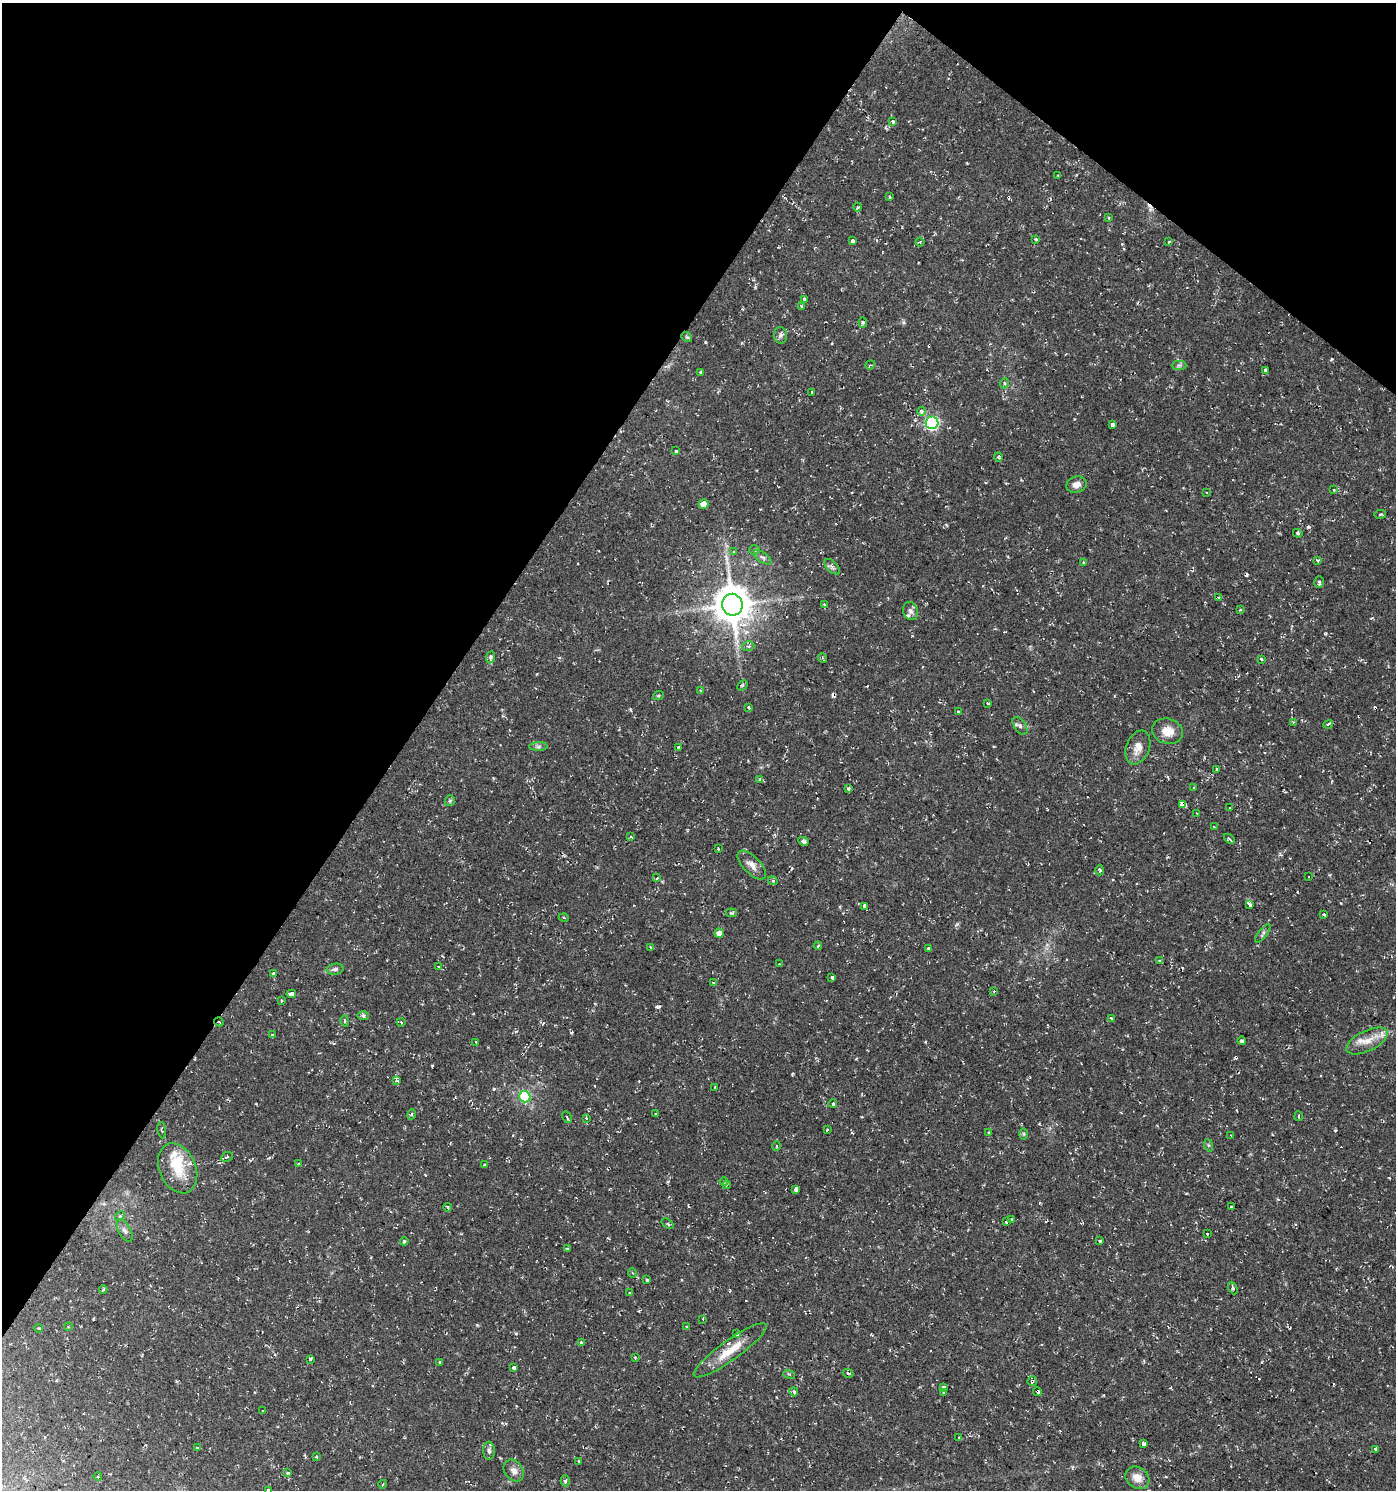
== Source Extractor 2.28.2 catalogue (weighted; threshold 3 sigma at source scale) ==
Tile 2 of 4 x 4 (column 2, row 1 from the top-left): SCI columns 1639-3032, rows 4463-5950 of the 6002 x 5958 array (HDU 1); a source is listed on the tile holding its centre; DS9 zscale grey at full resolution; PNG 1398 x 1492 px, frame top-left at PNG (2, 3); each listed source drawn as its Kron ellipse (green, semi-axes under 4 px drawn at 4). Shown black and unused: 34% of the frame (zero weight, under 2 of 3 exposures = <1% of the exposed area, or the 3 px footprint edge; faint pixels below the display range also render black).
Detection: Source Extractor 2.28.2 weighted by HDU 2 'WHT'; one run over the whole footprint, this tile lists its part. Background 0.0337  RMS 0.004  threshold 0.0182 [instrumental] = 3 sigma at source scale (4.5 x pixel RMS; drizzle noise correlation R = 1.50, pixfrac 1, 0.0396/0.0396 arcsec/px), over >= 5 px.
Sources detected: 202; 1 inside a brighter object's white glare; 18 cosmic-ray / hot-pixel residue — neither listed nor drawn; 4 inside a brighter listed object's ellipse — not listed separately; the other 179 listed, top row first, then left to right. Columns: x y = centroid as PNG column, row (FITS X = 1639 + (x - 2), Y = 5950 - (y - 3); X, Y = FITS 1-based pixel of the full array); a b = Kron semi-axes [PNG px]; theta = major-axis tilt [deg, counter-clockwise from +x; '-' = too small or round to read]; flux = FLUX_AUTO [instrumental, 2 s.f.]
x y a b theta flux
893 121 4 3 - 2.7
1058 175 3 3 - 0.4
889 197 3 2 - 0.66
858 207 4 3 - 0.46
1109 218 3 3 - 0.59
1036 240 4 3 - 0.5
853 241 3 3 - 4
920 242 4 4 - 0.51
1169 242 3 2 - 0.56
805 299 3 3 - 4.1
801 306 4 3 - 0.46
863 322 5 4 - 0.79
780 335 8 6 -82 1.2
687 337 6 4 -41 0.59
870 365 5 4 - 0.51
1179 365 7 4 1 0.84
1265 370 3 3 - 0.78
701 372 4 3 - 0.55
1005 383 5 3 - 0.56
812 392 3 2 - 0.29
921 411 4 3 - 4.2
932 423 6 6 - 68
1113 425 4 4 - 3.1
675 451 3 3 - 1.5
998 457 4 4 - 0.84
1076 485 10 8 19 2.5
1333 490 4 2 - 0.35
1207 492 3 3 - 0.47
704 504 5 5 - 5.2
1380 514 6 3 8 0.51
1298 533 5 4 - 0.57
754 550 5 4 - 0.66
734 551 3 3 - 1.2
763 557 10 5 -35 1.2
1318 560 3 3 - 0.94
1083 563 4 3 - 0.39
832 567 9 5 -46 1.1
1319 582 6 4 -87 0.84
1218 598 3 3 - 0.87
732 605 11 10 - 1100
824 605 4 3 - 0.59
1240 610 3 3 - 0.43
910 611 9 7 -72 1.8
748 646 6 4 18 0.83
490 657 6 4 67 1.2
823 658 5 3 - 0.52
1261 659 4 3 - 0.51
742 685 6 3 45 0.5
701 691 3 3 - 1.1
658 696 5 3 - 0.44
988 703 3 3 - 0.68
748 707 4 3 - 1.3
958 711 3 2 - 0.76
1293 723 4 3 - 0.74
1328 724 5 3 - 2
1020 726 10 5 -55 1.3
1168 731 15 12 -16 5.2
538 747 9 4 1 0.99
1138 747 17 11 69 4.3
679 748 3 3 - 2.1
1217 769 4 3 - 1.8
759 779 4 3 - 0.61
848 788 3 3 - 1.7
1193 788 3 3 - 1.1
450 801 6 5 - 0.58
1183 804 4 3 - 240
1230 808 3 2 - 0.63
1197 813 3 3 - 1.5
1214 827 3 3 - 0.3
630 837 4 2 - 0.5
1229 839 6 3 -42 0.82
803 841 5 3 - 1.4
718 849 3 2 - 0.29
752 865 18 8 -45 3
1100 870 5 4 - 0.83
1308 876 2 2 - 0.33
657 878 3 2 - 0.39
773 881 5 3 - 0.6
1250 904 4 3 - 14
865 906 4 4 - 2.4
732 913 5 3 - 0.5
1323 915 3 3 - 1.3
564 918 5 3 - 0.41
719 933 5 4 - 2.9
1263 933 11 4 52 0.91
818 946 4 3 - 0.56
650 947 3 2 - 0.25
929 949 4 3 - 2
1160 961 3 3 - 1.6
779 964 2 2 - 0.38
438 966 3 2 - 0.29
335 969 8 5 7 1.1
273 973 3 3 - 1.5
832 977 4 3 - 6.5
714 983 4 3 - 0.57
994 991 3 3 - 0.32
291 994 5 3 - 5.7
282 1000 3 3 - 0.64
363 1016 6 4 -1 0.99
1111 1019 3 3 - 0.44
345 1021 5 3 - 0.75
219 1022 5 2 - 0.37
401 1022 4 3 - 0.34
273 1035 3 3 - 6.7
1242 1041 4 3 - 1.8
1367 1041 22 10 26 5.8
476 1042 3 2 - 0.31
397 1080 4 3 - 3.1
715 1088 3 3 - 2.1
525 1097 6 5 - 26
833 1103 4 3 - 0.54
412 1114 5 3 - 0.57
655 1114 3 3 - 0.76
1299 1116 5 2 - 0.37
567 1117 6 3 -59 0.68
586 1118 3 3 - 0.52
162 1130 8 3 -82 0.6
827 1130 4 2 - 0.28
989 1132 4 2 - 0.33
1024 1134 6 4 -90 0.53
1231 1135 3 3 - 0.46
1208 1145 6 4 -71 0.6
777 1146 5 3 - 0.41
227 1157 6 4 24 0.81
299 1164 3 3 - 0.43
484 1165 4 3 - 0.39
178 1168 26 18 -66 12
724 1181 4 3 - 0.51
726 1185 4 3 - 0.42
796 1190 4 3 - 9.2
447 1207 4 3 - 1
1231 1207 3 2 - 0.46
120 1216 5 4 - 0.56
1011 1219 3 3 - 0.43
1007 1222 3 3 - 6.2
668 1224 7 3 -36 0.47
125 1231 12 6 -61 1.5
1207 1233 3 3 - 1.3
404 1241 4 4 - 0.68
1100 1241 3 3 - 1.9
567 1249 4 3 - 0.36
632 1273 5 3 - 0.41
647 1280 3 3 - 2.4
1233 1288 6 4 -64 0.66
103 1289 4 3 - 0.44
629 1293 3 3 - 0.38
703 1319 3 2 - 0.44
68 1327 4 3 - 0.37
687 1327 3 3 - 0.95
39 1328 4 3 - 0.37
737 1334 3 3 - 0.61
581 1342 3 3 - 1
730 1350 44 10 36 9.6
635 1358 3 3 - 0.37
310 1359 4 3 - 1.3
440 1362 3 3 - 2.2
513 1368 4 3 - 0.81
848 1373 5 3 - 0.69
789 1374 6 3 -18 0.48
1032 1381 5 4 - 1.1
944 1387 3 3 - 1.9
794 1392 4 4 - 1.2
944 1392 3 3 - 1.8
1038 1392 4 3 - 4.1
262 1411 3 2 - 0.55
959 1438 3 3 - 0.62
1143 1444 3 3 - 3.8
198 1448 3 3 - 2.2
1375 1450 3 3 - 3
489 1451 9 6 -87 1.4
316 1457 3 3 - 1
579 1461 3 3 - 0.5
514 1471 12 9 -53 2.3
287 1472 3 3 - 1.3
98 1477 4 3 - 0.41
1137 1478 13 10 -37 4.3
565 1481 5 4 - 1.1
383 1484 4 3 - 0.39
268 1490 3 3 - 0.57
Overlapping masked pixels (flux is a lower limit): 4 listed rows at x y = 1183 804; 219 1022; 1032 1381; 1038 1392
Isophote crosses this tile's border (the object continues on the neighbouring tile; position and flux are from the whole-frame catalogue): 1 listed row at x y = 268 1490
Unlisted compact peaks at least as high as the median listed source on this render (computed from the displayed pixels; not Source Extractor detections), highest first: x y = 1308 527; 1332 359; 957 924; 477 1325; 1335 1130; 494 1089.